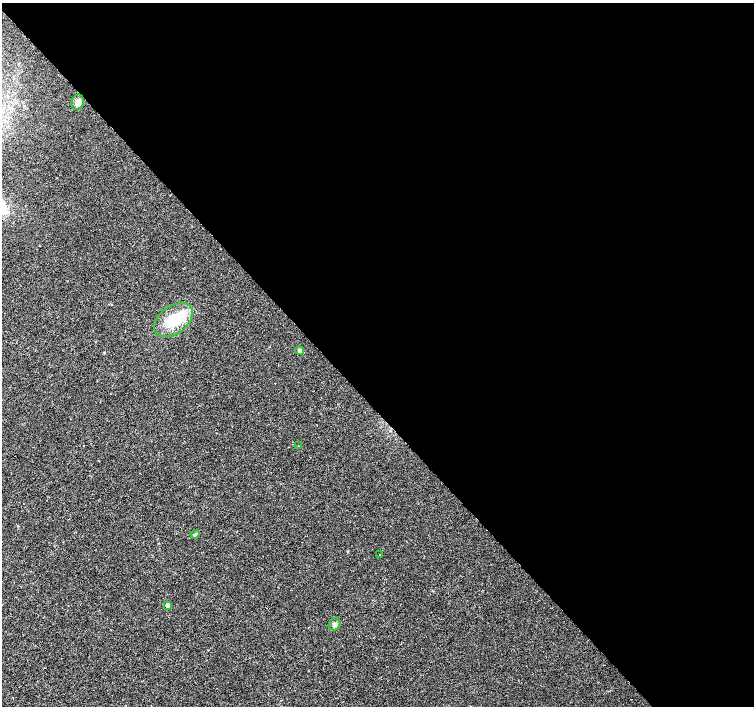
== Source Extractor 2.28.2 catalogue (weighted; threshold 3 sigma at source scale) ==
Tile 8 of 4 x 4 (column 4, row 2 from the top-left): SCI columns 4515-6018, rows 3025-4431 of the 6018 x 5985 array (HDU 1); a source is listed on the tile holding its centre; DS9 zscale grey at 2 x 2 block average (1 PNG px = mean of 2 x 2 image px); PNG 756 x 708 px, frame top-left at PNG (2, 3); each listed source drawn as its Kron ellipse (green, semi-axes under 4 px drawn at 4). Shown black and unused: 57% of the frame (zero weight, under 2 of 3 exposures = <1% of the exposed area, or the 3 px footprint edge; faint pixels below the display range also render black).
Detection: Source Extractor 2.28.2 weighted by HDU 2 'WHT'; one run over the whole footprint, this tile lists its part. Background 0.024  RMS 0.0063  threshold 0.0282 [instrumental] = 3 sigma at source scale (4.5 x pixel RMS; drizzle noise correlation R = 1.50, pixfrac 1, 0.0396/0.0396 arcsec/px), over >= 5 px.
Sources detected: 8; all 8 listed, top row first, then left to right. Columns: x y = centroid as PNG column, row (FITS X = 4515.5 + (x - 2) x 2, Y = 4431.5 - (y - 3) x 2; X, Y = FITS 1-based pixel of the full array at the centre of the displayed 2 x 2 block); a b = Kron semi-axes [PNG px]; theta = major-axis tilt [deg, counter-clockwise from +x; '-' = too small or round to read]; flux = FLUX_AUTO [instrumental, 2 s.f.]
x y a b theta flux
78 102 8 6 73 7.5
173 320 22 14 36 41
300 351 4 4 - 2.5
298 446 2 2 - 0.58
195 534 4 4 - 2.6
380 555 2 2 - 1.7
167 605 3 2 - 8.8
335 624 6 5 - 4.2